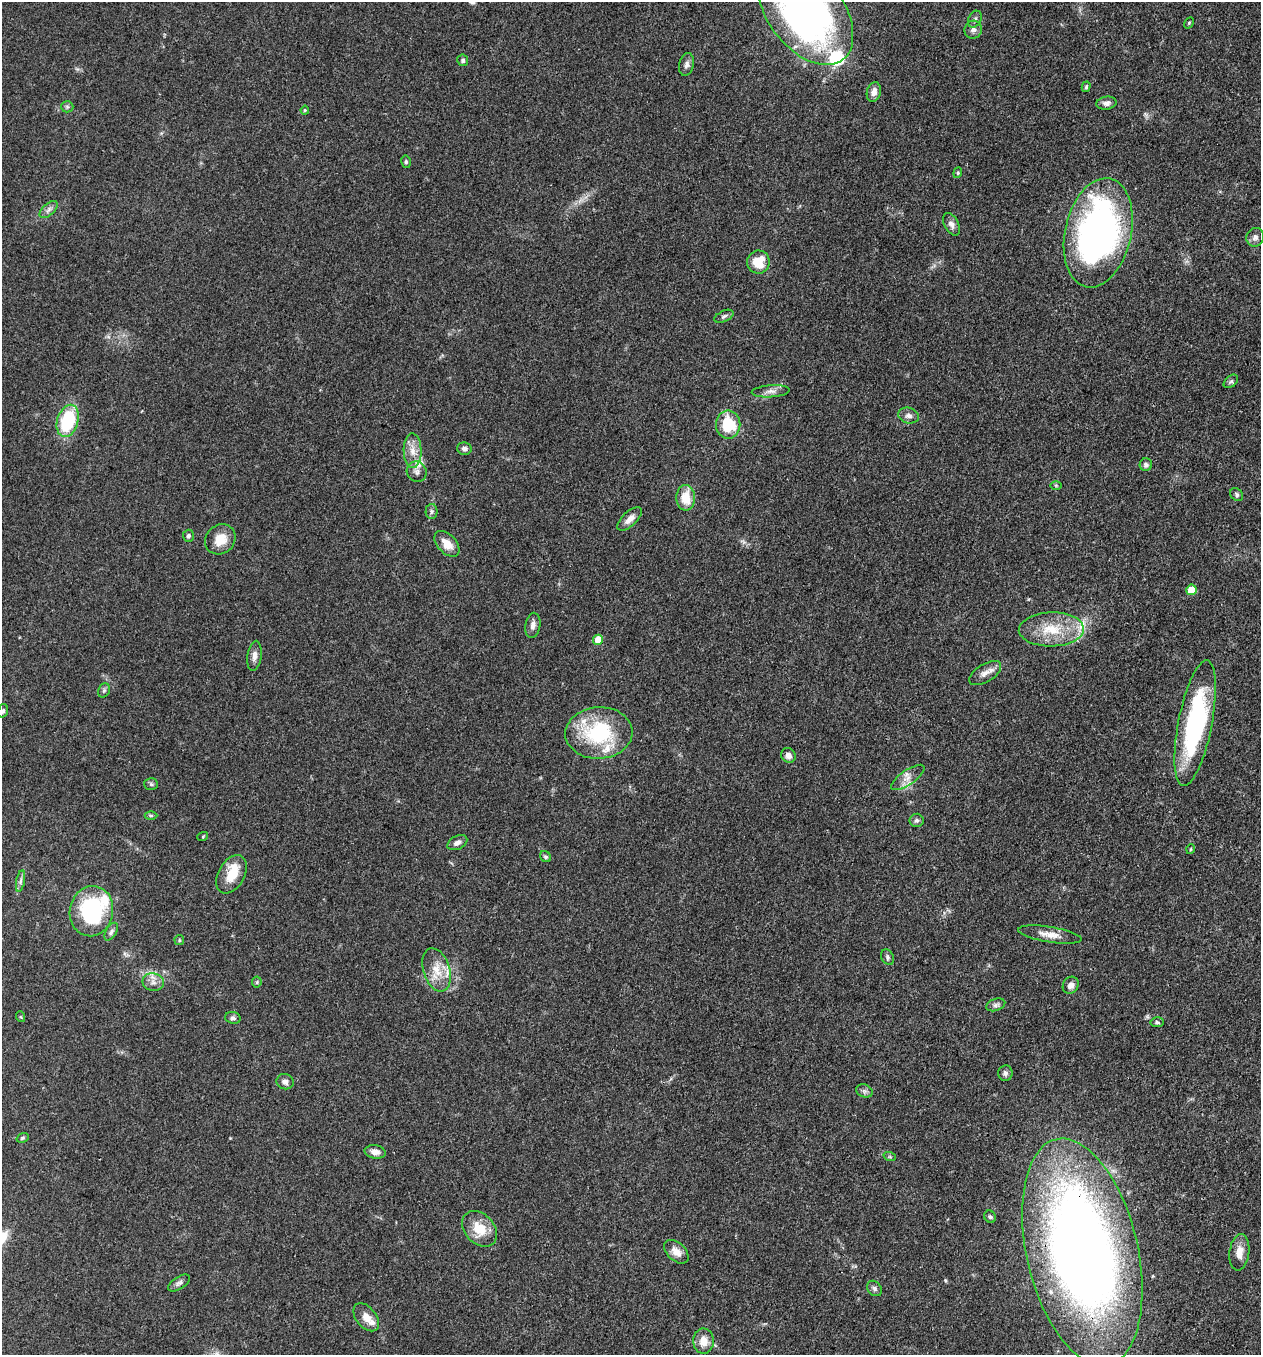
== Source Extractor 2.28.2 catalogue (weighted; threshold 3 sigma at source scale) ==
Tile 6 of 4 x 4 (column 2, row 2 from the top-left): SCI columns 1389-2647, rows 2710-4062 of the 5425 x 5418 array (HDU 1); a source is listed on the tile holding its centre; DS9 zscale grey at full resolution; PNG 1263 x 1357 px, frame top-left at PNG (2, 2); each listed source drawn as its Kron ellipse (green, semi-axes under 4 px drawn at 4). Shown black and unused: <1% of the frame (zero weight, under 3 of 4 exposures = <1% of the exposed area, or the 3 px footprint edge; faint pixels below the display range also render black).
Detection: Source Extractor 2.28.2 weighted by HDU 2 'WHT'; one run over the whole footprint, this tile lists its part. Background 0.0712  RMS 0.0054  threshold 0.0241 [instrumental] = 3 sigma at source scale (4.5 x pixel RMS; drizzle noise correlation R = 1.50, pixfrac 1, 0.05/0.05 arcsec/px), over >= 5 px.
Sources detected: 91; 2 inside a brighter object's white glare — neither listed nor drawn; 4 inside a brighter listed object's ellipse — not listed separately; the other 85 listed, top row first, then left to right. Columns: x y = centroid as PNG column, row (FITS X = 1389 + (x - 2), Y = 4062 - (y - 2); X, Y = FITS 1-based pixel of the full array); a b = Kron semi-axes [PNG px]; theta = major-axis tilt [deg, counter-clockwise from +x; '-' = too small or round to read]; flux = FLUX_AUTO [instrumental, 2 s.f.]
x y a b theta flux
805 11 61 37 -53 250
975 19 9 6 63 1.8
1189 23 6 4 59 0.69
973 30 9 8 - 2.3
463 60 6 5 - 1.2
687 64 11 7 78 2.2
1086 87 5 4 - 0.8
874 92 10 7 75 3.3
1106 103 10 6 10 2.3
67 107 6 5 - 1
305 110 4 4 - 0.57
406 162 6 5 - 0.91
958 173 5 4 - 0.72
49 210 11 5 42 2.2
951 224 12 7 -62 2.4
1098 233 55 33 77 210
1255 237 9 8 - 2.5
758 262 11 11 - 12
724 316 10 5 25 1.3
1231 381 8 5 40 1.1
771 391 19 6 4 3.2
909 415 10 8 -14 2.4
68 421 16 10 73 34
728 425 14 12 -89 21
464 449 7 6 - 1.8
413 451 17 9 -89 6.2
1146 465 6 6 - 1.7
417 472 10 9 - 3.1
1056 485 5 3 - 0.55
1237 495 7 5 -47 1.3
686 498 13 9 -88 11
431 511 7 6 - 1.4
630 519 15 7 43 3.9
188 536 6 5 - 1.3
220 539 16 14 43 8.7
447 544 15 9 -47 7
1191 590 5 5 - 12
533 625 13 7 81 2.7
1051 629 32 17 1 19
598 640 5 5 - 11
254 656 15 7 83 3.1
985 673 18 9 32 4
104 690 7 5 68 1.3
3 711 7 5 71 1.2
1195 723 64 17 79 81
599 733 33 26 4 44
788 755 8 7 - 2.5
908 777 19 7 35 4.5
151 784 7 6 - 1.1
151 816 6 4 0 0.71
917 820 7 7 - 1.4
203 836 5 3 - 0.52
457 843 10 6 27 2.1
1191 849 5 3 - 0.45
546 857 6 5 - 1.1
232 874 21 13 61 11
21 881 11 4 79 1.6
91 911 25 21 78 55
111 932 10 5 60 1.6
1050 935 32 7 -9 6
179 940 5 4 - 0.69
887 957 8 6 -66 1.3
437 970 22 13 -72 10
153 982 11 8 -11 3.3
257 982 5 5 - 0.75
1071 985 9 7 55 3
996 1005 10 6 18 1.5
21 1017 5 3 - 0.49
233 1018 8 6 -15 1.4
1157 1022 6 5 - 1.1
1005 1073 8 7 - 1.8
285 1082 9 7 -16 2.4
864 1091 8 6 -21 1.6
23 1138 6 4 20 0.79
375 1152 10 6 -7 3.4
890 1157 6 4 -19 0.69
990 1217 6 5 - 0.98
479 1229 20 14 -47 12
676 1252 14 9 -42 4.8
1082 1252 116 55 -77 610
1239 1252 18 10 82 5.8
179 1283 12 6 33 1.9
874 1288 8 6 -47 1.5
366 1317 16 10 -50 6.8
703 1341 12 10 -88 6.2
Overlapping masked pixels (flux is a lower limit): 1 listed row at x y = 1082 1252
Isophote crosses this tile's border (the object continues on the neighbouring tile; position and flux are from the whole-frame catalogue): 2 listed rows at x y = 805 11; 3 711